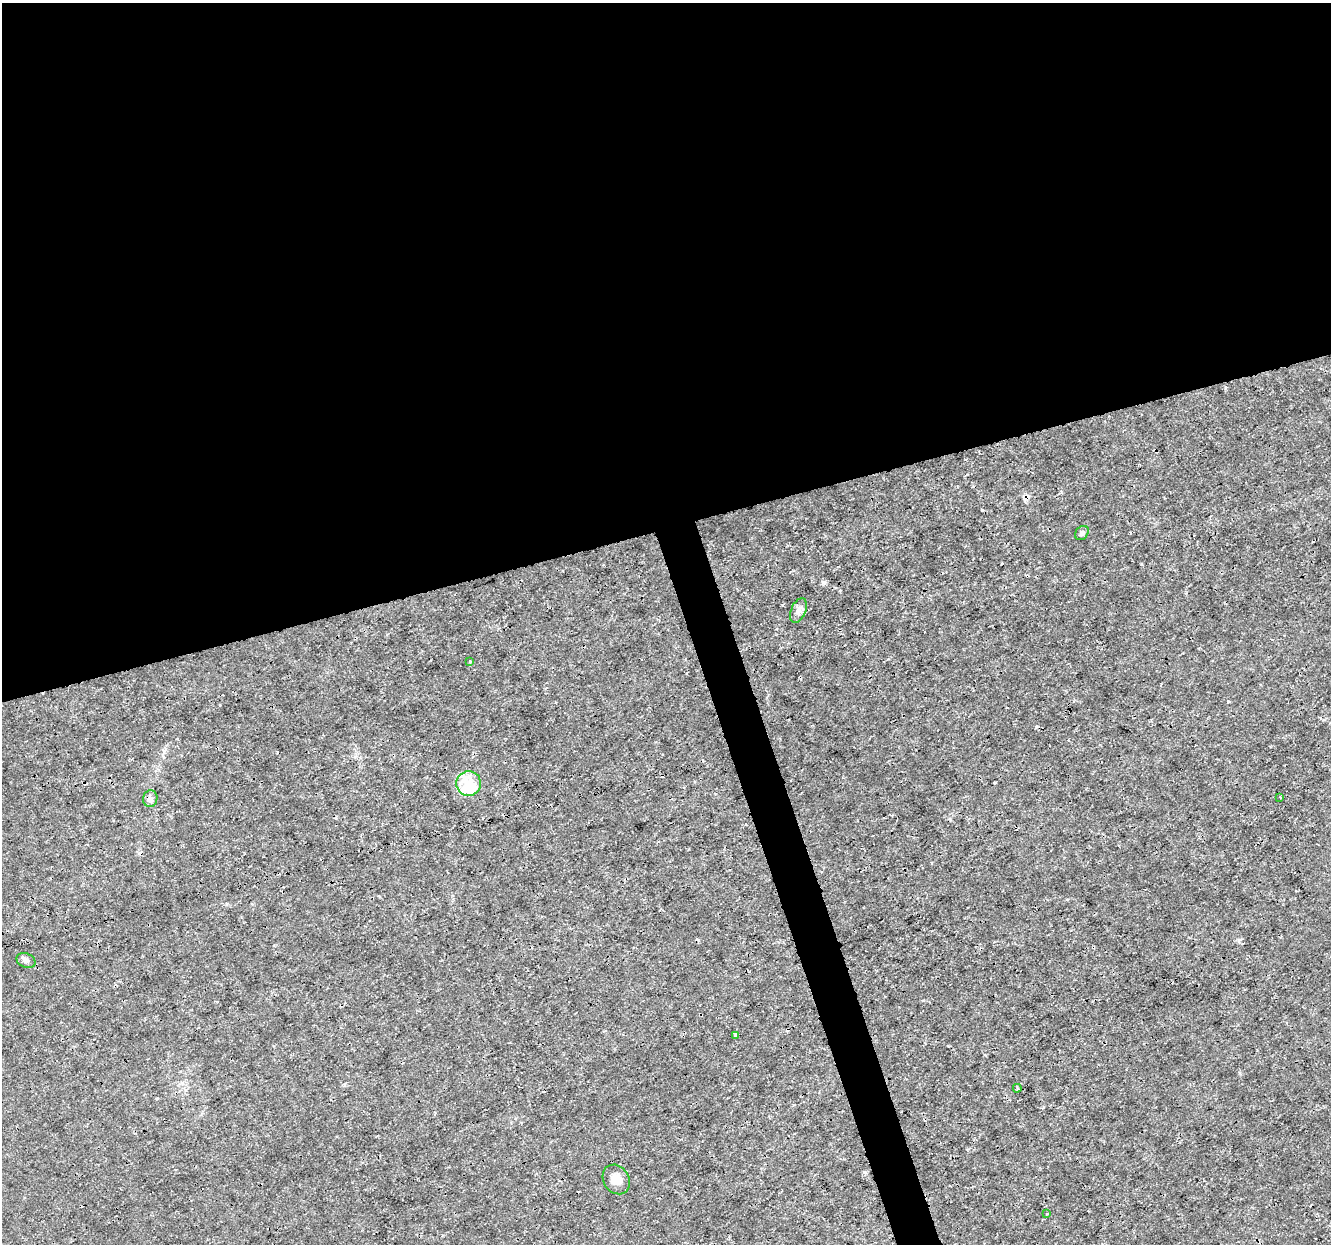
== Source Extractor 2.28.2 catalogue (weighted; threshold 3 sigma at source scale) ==
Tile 2 of 4 x 4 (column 2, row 1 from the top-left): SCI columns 1331-2659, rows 3784-5025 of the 5320 x 5137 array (HDU 1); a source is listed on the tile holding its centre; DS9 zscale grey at full resolution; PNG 1333 x 1246 px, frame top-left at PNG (2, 3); each listed source drawn as its Kron ellipse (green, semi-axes under 4 px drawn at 4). Shown black and unused: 44% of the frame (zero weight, under 3 of 4 exposures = <1% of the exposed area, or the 3 px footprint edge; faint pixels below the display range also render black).
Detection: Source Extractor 2.28.2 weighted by HDU 2 'WHT'; one run over the whole footprint, this tile lists its part. Background 0.00347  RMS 8.4e-04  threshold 0.00379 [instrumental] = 3 sigma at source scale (4.5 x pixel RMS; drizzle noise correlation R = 1.50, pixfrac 1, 0.0396/0.0396 arcsec/px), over >= 5 px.
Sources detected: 16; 1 inside a brighter object's white glare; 4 cosmic-ray / hot-pixel residue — neither listed nor drawn; the other 11 listed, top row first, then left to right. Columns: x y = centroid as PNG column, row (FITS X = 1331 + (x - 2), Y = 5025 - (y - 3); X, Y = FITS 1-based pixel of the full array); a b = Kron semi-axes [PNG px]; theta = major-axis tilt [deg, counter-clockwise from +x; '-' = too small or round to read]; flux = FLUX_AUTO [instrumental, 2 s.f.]
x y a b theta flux
1082 533 8 6 48 0.25
798 610 13 7 67 0.45
470 662 3 2 - 0.092
469 784 12 12 - 1.8
1280 797 3 3 - 0.064
150 798 8 7 - 0.3
26 961 10 7 -23 0.31
735 1035 3 3 - 0.19
1017 1088 4 3 - 0.092
616 1179 16 12 -56 0.83
1046 1214 3 2 - 0.1
Unlisted compact peaks at least as high as the median listed source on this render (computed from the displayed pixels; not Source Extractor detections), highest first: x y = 823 582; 864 1172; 1228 701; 1141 564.